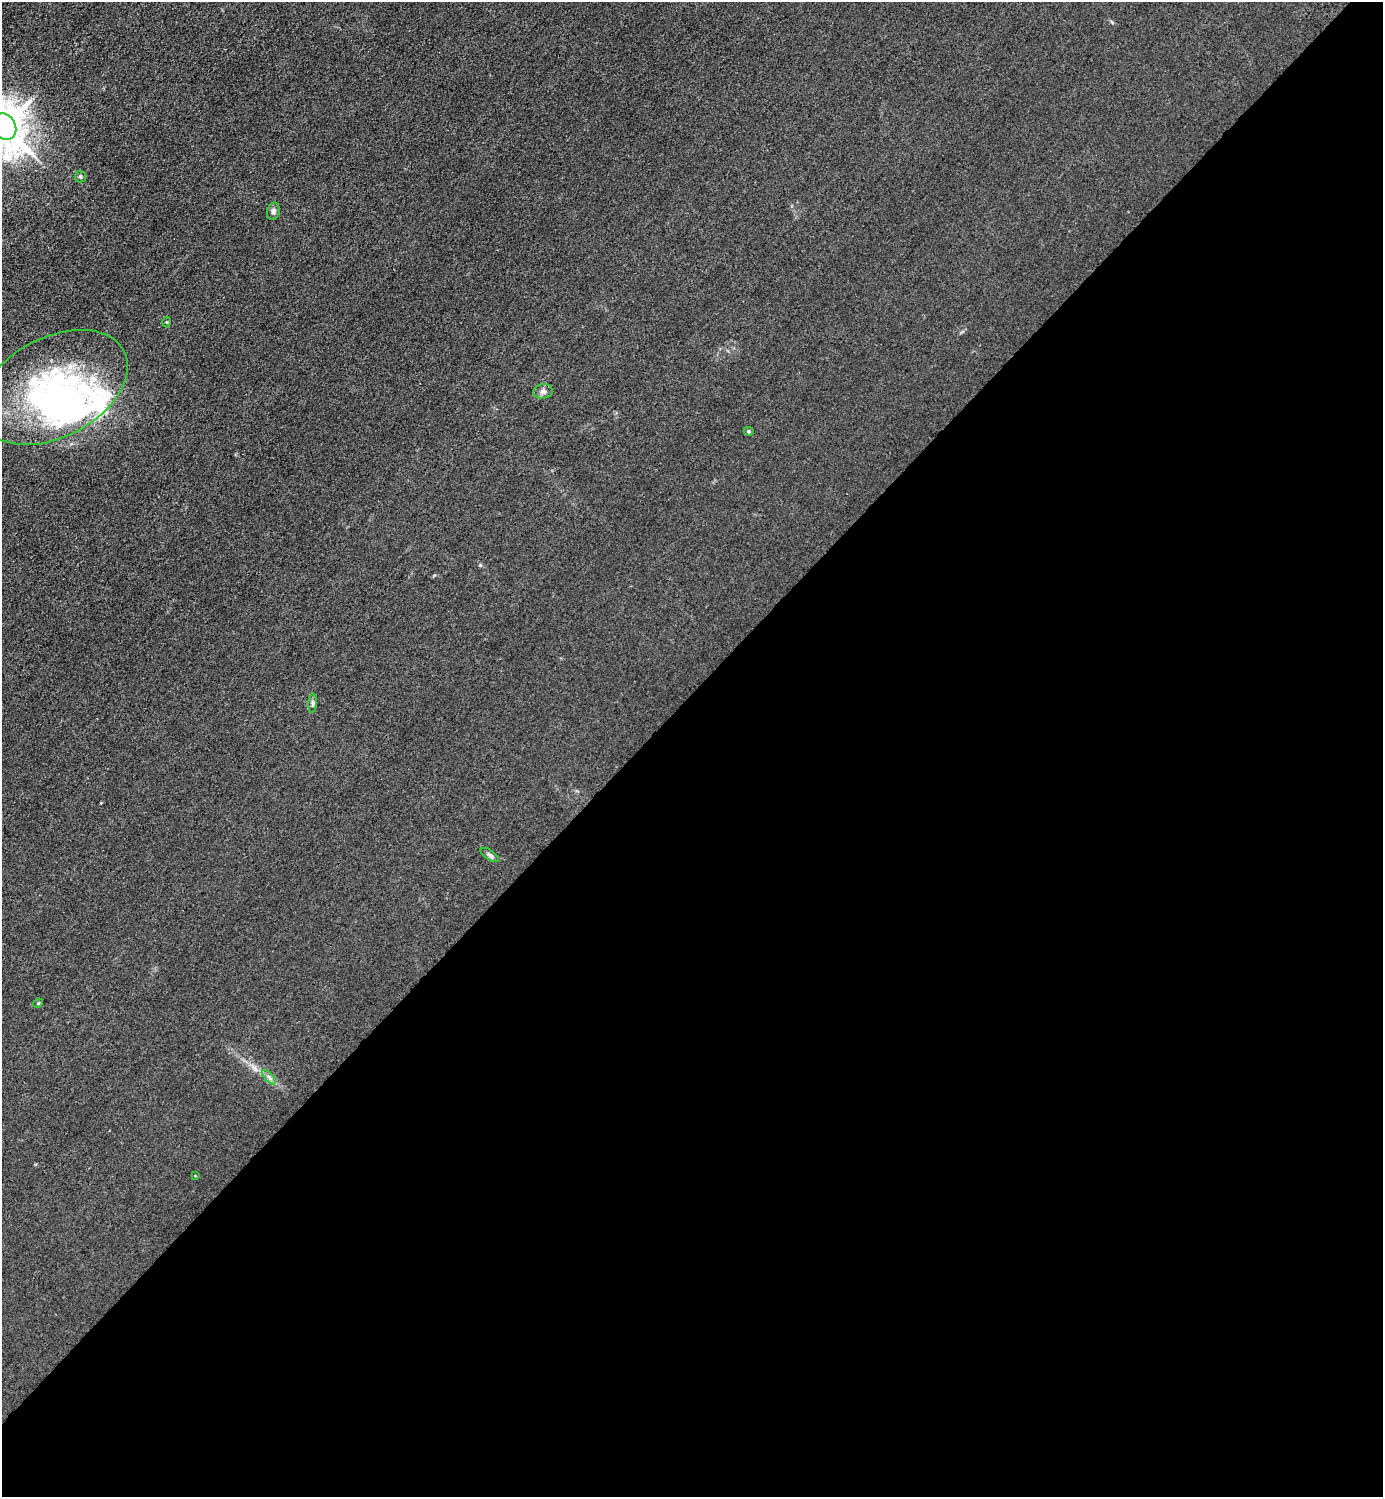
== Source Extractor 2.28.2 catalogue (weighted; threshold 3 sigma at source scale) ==
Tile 15 of 4 x 4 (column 3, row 4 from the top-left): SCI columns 3065-4445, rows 3-1497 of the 5985 x 5985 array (HDU 1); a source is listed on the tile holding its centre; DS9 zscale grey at full resolution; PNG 1385 x 1499 px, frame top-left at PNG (2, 2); each listed source drawn as its Kron ellipse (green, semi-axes under 4 px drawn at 4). Shown black and unused: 54% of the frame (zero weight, under 3 of 4 exposures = <1% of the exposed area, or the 3 px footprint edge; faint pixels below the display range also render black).
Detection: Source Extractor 2.28.2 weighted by HDU 2 'WHT'; one run over the whole footprint, this tile lists its part. Background 0.0211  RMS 0.0061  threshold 0.0276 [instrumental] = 3 sigma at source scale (4.5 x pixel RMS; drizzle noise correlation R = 1.50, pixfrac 1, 0.05/0.05 arcsec/px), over >= 5 px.
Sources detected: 17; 3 inside a brighter object's white glare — neither listed nor drawn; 2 inside a brighter listed object's ellipse — not listed separately; the other 12 listed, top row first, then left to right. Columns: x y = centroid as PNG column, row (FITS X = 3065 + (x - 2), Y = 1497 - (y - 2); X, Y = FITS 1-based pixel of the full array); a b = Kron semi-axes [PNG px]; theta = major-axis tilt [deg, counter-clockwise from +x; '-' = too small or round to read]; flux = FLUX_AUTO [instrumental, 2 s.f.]
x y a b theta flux
4 127 14 11 -61 2000
80 177 6 5 - 1.2
273 211 9 6 78 1.8
167 322 5 3 - 0.56
54 387 79 50 28 130
543 391 9 7 10 2.1
749 431 5 4 - 0.69
313 703 9 4 86 1.4
490 855 10 4 -34 1.5
38 1003 5 4 - 0.66
269 1077 9 3 -45 1.4
196 1176 3 2 - 0.9
Isophote crosses this tile's border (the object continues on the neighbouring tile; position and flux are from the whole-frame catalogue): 1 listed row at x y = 4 127